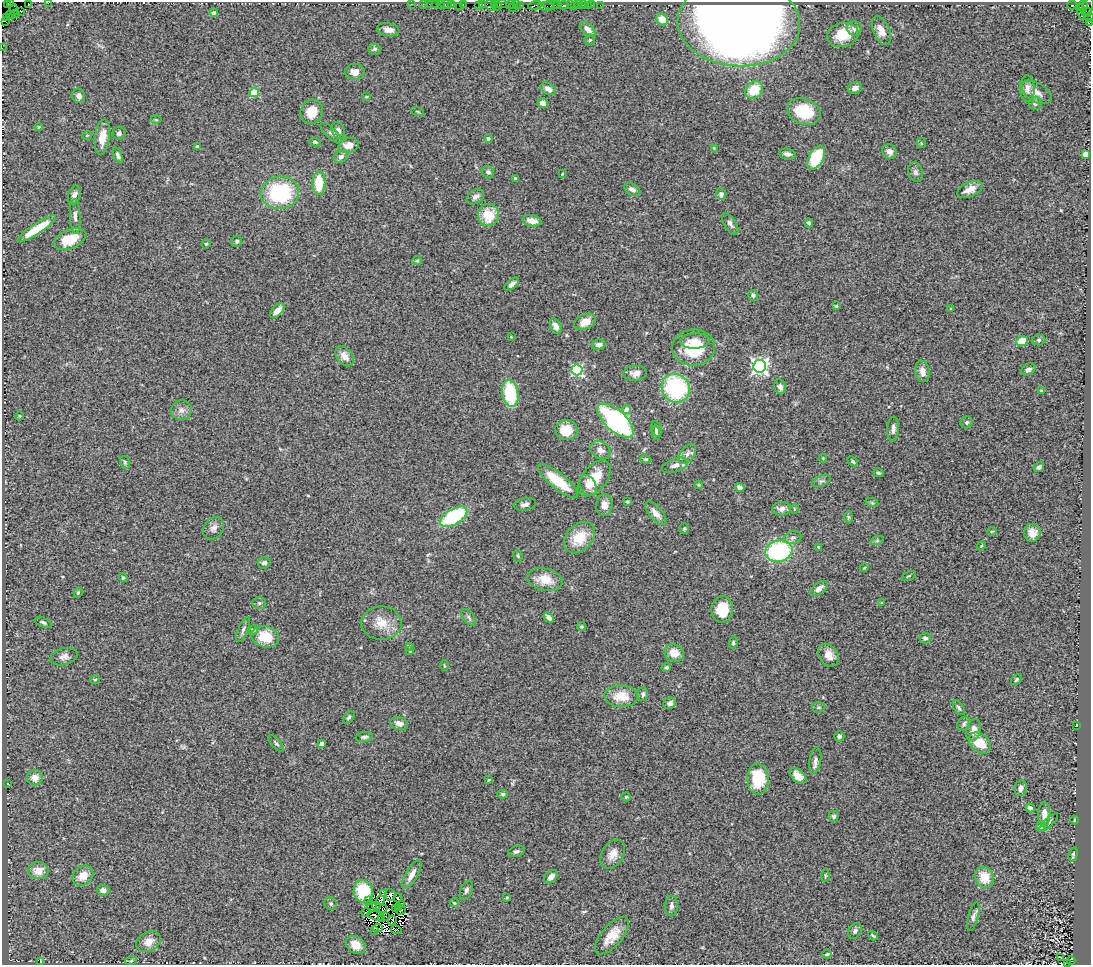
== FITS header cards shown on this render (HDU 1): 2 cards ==
NAXIS1  =                 1089
NAXIS2  =                  963

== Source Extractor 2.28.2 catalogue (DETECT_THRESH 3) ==
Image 1089 x 963 px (HDU 1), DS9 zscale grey, 1 PNG px = 1 image px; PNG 1093 x 967 px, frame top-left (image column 1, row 963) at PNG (2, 2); each listed source drawn as its Kron ellipse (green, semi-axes under 4 px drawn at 4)
Background 1.42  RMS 0.11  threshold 0.34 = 3 sigma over >= 5 px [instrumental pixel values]
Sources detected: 302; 14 with non-positive FLUX_AUTO (blend fragments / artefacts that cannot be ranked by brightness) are neither listed nor drawn; the other 288 listed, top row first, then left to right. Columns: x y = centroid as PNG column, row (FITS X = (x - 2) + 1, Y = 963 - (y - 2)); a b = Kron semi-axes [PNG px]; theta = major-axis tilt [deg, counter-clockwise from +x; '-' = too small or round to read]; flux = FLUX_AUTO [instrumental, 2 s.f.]
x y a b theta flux
11 2 2 2 - 26
49 2 2 2 - 30
7 3 2 2 - 5.2
28 3 2 2 - 32
411 4 2 2 - 55
423 4 2 2 - 46
429 4 2 2 - 38
440 4 2 2 - 57
451 4 3 3 - 150
463 4 3 2 - 86
494 4 3 2 - 120
501 4 5 2 - 290
511 4 4 2 - 69
516 4 2 2 - 130
436 5 4 3 - 360
446 5 6 3 0 280
478 5 4 2 - 100
483 5 4 3 - 190
520 5 2 2 - 87
535 5 7 3 13 330
552 5 8 3 -1 290
558 5 2 2 - 73
563 5 5 3 - 170
570 5 3 2 - 9.1
575 5 3 2 - 23
579 5 3 2 - 73
583 5 2 2 - 12
588 5 2 2 - 80
591 5 3 2 - 10
600 5 2 2 - 14
1072 5 5 3 - 460
459 6 2 2 - 19
490 6 6 4 -46 340
497 6 5 3 - 210
546 6 8 3 -1 190
1083 6 5 4 - 130
513 7 3 2 - 30
1088 7 10 5 72 370
1080 8 3 2 - 110
14 10 6 3 89 76
21 11 4 3 - 110
1082 12 8 3 -79 290
1088 12 4 4 - 94
214 13 4 4 - 34
15 14 3 2 - 59
10 15 4 2 - 84
6 17 3 2 - 60
1089 17 4 2 - 110
662 19 6 5 - 110
5 21 4 2 - 97
1090 22 4 2 - 97
739 23 61 43 -3 9200
854 28 7 7 - 37
588 29 9 5 -44 42
388 30 11 6 -9 46
881 31 15 8 -66 67
843 35 16 12 14 160
590 40 5 5 - 9.4
2 48 2 2 - 15
375 49 6 5 - 15
355 72 9 8 - 58
855 88 7 5 17 26
548 89 8 5 -30 41
1027 89 13 7 -89 46
754 90 9 8 - 180
1037 92 16 9 -31 67
254 93 4 4 - 320
79 96 7 6 - 30
366 97 4 2 - 6.5
543 103 5 5 - 48
1035 103 6 6 - 21
417 111 7 3 -19 8.1
312 112 12 11 - 130
804 112 17 12 -19 280
156 120 5 3 - 9.2
39 127 4 3 - 7.9
338 131 9 6 -67 30
119 133 6 6 - 26
331 133 14 5 -44 24
87 135 5 3 - 6.2
102 137 18 7 84 100
488 138 4 4 - 20
315 142 6 4 -10 12
921 143 5 4 - 9.9
349 145 10 7 12 66
197 147 4 3 - 22
714 148 4 4 - 6
889 151 8 6 -41 39
787 154 9 5 -11 32
1085 154 4 4 - 140
118 155 8 4 -70 20
341 157 7 5 32 23
816 158 13 7 62 320
488 172 6 5 - 20
916 172 10 7 -67 26
562 174 3 2 - 5.1
515 178 4 4 - 7.8
319 183 11 6 89 230
632 189 8 5 -29 31
970 189 14 7 23 64
280 193 19 16 7 620
721 194 6 5 - 23
74 195 9 6 74 36
475 197 9 6 34 32
488 215 11 10 - 200
75 216 17 5 -88 37
532 221 9 5 -9 60
809 223 4 3 - 17
730 224 12 5 -57 27
37 229 23 5 34 190
70 239 17 9 23 180
237 241 6 5 - 17
206 244 5 4 - 9
417 261 5 4 - 8.7
512 284 8 4 39 28
753 295 5 5 - 18
836 306 4 4 - 8.3
951 308 3 2 - 6.6
277 311 9 5 48 72
585 322 11 7 23 91
556 326 8 5 -64 45
511 337 2 2 - 5.2
1039 340 6 5 - 14
695 341 15 7 2 62
1022 341 6 5 - 130
599 345 7 5 12 30
694 347 21 18 4 330
345 356 11 7 -53 64
760 366 6 6 - 2400
1028 369 7 5 27 28
577 370 5 5 - 950
922 371 11 7 -81 52
635 373 12 7 4 47
780 387 7 5 -77 27
676 388 15 13 -53 760
1042 391 4 3 - 12
510 393 13 8 -81 450
627 409 4 4 - 85
181 410 10 10 - 43
20 416 4 3 - 6.1
616 421 22 10 -42 1300
967 422 6 5 - 15
657 429 8 5 -76 22
893 429 12 5 86 31
566 430 11 10 - 150
656 433 7 4 -83 17
600 450 11 8 -34 48
687 454 11 7 52 33
823 458 4 4 - 7.1
646 459 6 4 -18 9.6
853 461 6 4 -40 13
125 462 6 5 - 13
675 465 14 6 20 36
1039 467 5 4 - 20
879 473 5 3 - 11
594 478 21 12 50 170
558 481 25 8 -39 230
821 481 10 5 25 22
699 485 4 4 - 7.7
588 486 11 7 -60 46
740 487 5 4 - 40
627 502 3 3 - 12
872 503 6 4 -19 12
525 504 11 6 7 27
604 505 11 8 84 59
782 509 9 7 4 42
794 509 5 3 - 6.7
656 513 14 6 -50 59
454 517 15 7 31 670
848 517 6 4 -89 9.9
213 528 12 9 53 38
684 529 5 4 - 11
992 531 5 3 - 6.8
1032 533 9 8 - 56
579 538 18 13 46 200
793 538 9 6 16 24
877 541 7 4 19 11
981 546 4 3 - 6.4
818 547 4 3 - 11
779 551 14 10 13 810
518 556 6 4 -77 12
264 563 6 5 - 27
864 568 4 3 - 7.2
909 576 8 3 23 8.3
123 578 4 4 - 14
545 580 18 11 -12 140
819 588 10 5 38 46
78 593 5 3 - 9.8
259 603 7 5 0 15
881 603 3 3 - 6.1
722 609 13 11 83 170
469 617 10 5 -50 21
549 617 6 4 -47 30
43 622 9 4 -21 16
381 623 20 17 0 130
582 627 5 4 - 9.2
243 630 13 4 66 24
253 630 4 4 - 31
265 637 14 10 -15 180
925 638 6 5 - 21
733 643 6 4 82 13
409 646 4 4 - 6.2
410 651 4 3 - 8
674 653 10 8 -24 96
828 655 12 9 -56 81
64 657 14 8 15 41
444 666 5 3 - 6.7
666 667 5 4 - 15
1016 679 6 4 50 12
95 680 5 4 - 10
643 694 7 5 88 17
621 696 17 11 -2 150
670 703 6 5 - 27
818 707 7 5 1 13
959 708 8 4 -55 16
349 718 7 4 48 14
399 724 9 6 -11 53
964 724 7 6 - 18
1077 725 4 2 - 4.1
974 730 11 7 75 54
839 736 5 5 - 21
364 737 9 5 7 20
276 743 10 4 -48 16
980 743 12 9 -42 160
322 744 4 3 - 46
815 761 13 5 82 30
798 776 10 6 -40 63
35 778 8 7 - 67
758 779 15 10 -88 290
489 780 4 3 - 6.7
7 784 4 3 - 9.7
1021 788 8 6 79 33
503 794 5 4 - 13
626 797 4 4 - 9.8
1030 808 5 4 - 21
1044 814 12 6 88 68
834 816 5 5 - 18
1074 820 4 3 - 6.4
1049 822 12 4 44 17
1041 826 4 4 - 84
516 851 8 5 18 18
613 854 16 10 58 75
1073 854 7 3 73 10
38 871 10 8 -2 82
412 875 16 6 60 55
83 876 11 9 41 95
825 876 6 3 89 8
551 877 8 5 43 48
984 877 11 9 -64 140
103 890 6 5 - 41
466 890 10 6 69 22
363 891 11 9 -77 270
383 894 4 4 - 6.4
390 895 6 5 - 59
398 898 4 3 - 42
507 898 3 2 - 7.9
381 900 4 2 - 2.5
369 901 2 2 - 16
454 903 4 3 - 7.5
331 904 6 6 - 16
402 904 3 2 - 9.9
376 906 4 2 - 3
672 906 10 6 89 27
372 907 4 2 - 9.9
399 907 2 2 - 5.6
395 908 2 2 - 9.5
383 909 4 2 - 7.2
401 910 5 2 - 20
366 912 5 2 - 1.8
376 916 8 2 -16 13
386 917 2 2 - 2.5
973 917 15 5 76 28
382 919 3 2 - 13
392 920 5 2 - 18
378 928 5 2 - 17
374 930 3 2 - 9.6
396 930 5 2 - 31
855 931 8 6 61 20
612 936 23 10 50 120
873 936 5 2 - 9.8
149 942 13 9 28 75
356 945 10 8 -37 85
827 954 5 3 - 12
1060 957 4 2 - 5.8
41 961 4 2 - 5
131 961 6 3 19 9.8
1071 961 4 3 - 140
1068 963 3 2 - 370
At the frame edge (FLAGS 8, measured only in part): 9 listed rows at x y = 11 2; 49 2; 7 3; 28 3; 1088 7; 1089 17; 1090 22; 2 48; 1068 963
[14 non-positive-flux detections neither listed nor drawn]